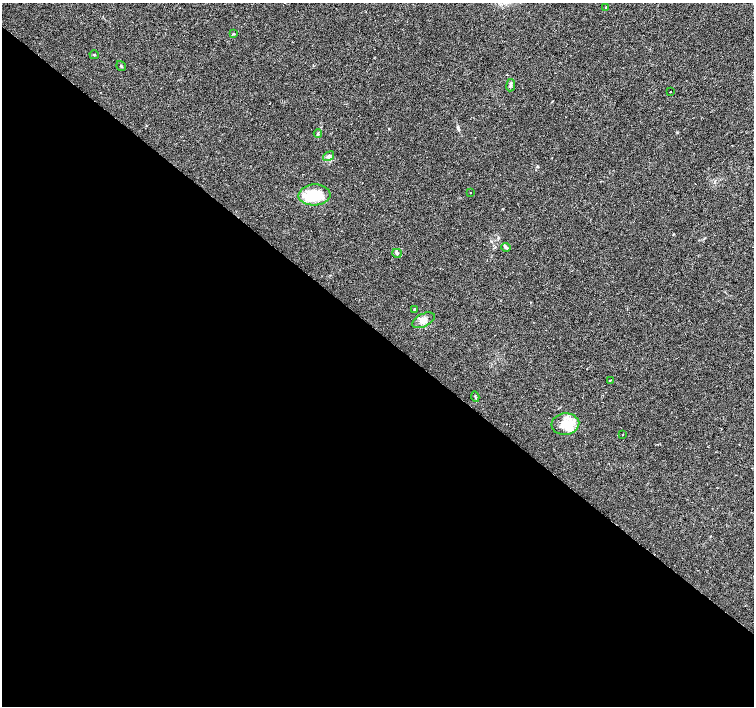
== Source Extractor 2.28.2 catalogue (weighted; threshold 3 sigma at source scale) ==
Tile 14 of 4 x 4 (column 2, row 4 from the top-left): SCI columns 1510-3012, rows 235-1641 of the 6019 x 6031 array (HDU 1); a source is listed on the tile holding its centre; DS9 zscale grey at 2 x 2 block average (1 PNG px = mean of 2 x 2 image px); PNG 756 x 708 px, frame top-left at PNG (2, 3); each listed source drawn as its Kron ellipse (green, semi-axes under 4 px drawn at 4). Shown black and unused: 53% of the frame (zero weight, under 2 of 3 exposures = <1% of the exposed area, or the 3 px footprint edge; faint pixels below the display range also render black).
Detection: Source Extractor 2.28.2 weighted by HDU 2 'WHT'; one run over the whole footprint, this tile lists its part. Background 0.0471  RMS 0.0062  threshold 0.0278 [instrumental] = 3 sigma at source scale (4.5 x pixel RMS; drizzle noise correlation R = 1.50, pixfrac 1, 0.0396/0.0396 arcsec/px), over >= 5 px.
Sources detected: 20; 2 inside a brighter listed object's ellipse — not listed separately; the other 18 listed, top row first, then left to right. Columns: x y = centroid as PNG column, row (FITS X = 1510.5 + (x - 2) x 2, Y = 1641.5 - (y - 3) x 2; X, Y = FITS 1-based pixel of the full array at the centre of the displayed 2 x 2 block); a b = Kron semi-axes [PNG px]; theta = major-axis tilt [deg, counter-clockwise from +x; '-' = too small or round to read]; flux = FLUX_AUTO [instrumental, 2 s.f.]
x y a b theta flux
606 7 3 2 - 1.1
234 34 3 3 - 1.1
94 55 4 2 - 1.2
121 66 5 2 - 1.2
511 85 6 3 82 2.7
670 92 2 2 - 1.8
318 133 4 2 - 1.3
329 156 6 3 37 2.5
470 193 2 2 - 0.53
314 195 16 10 3 49
506 247 5 4 - 2.6
397 253 5 3 - 2.1
414 310 4 3 - 1.3
423 320 12 6 27 8.5
610 380 2 2 - 2.4
475 397 5 2 - 1.3
565 424 14 10 5 22
622 435 2 2 - 2.3
Diffuse or blended objects may show on this block-average render without a row.